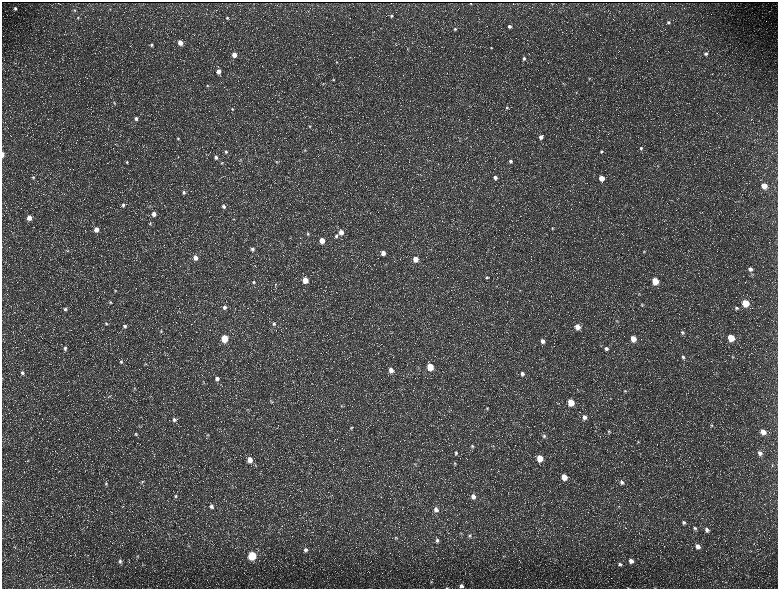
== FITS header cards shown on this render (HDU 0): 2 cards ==
NAXIS1  =                 1552 / length of data axis 1
NAXIS2  =                 1173 / length of data axis 2

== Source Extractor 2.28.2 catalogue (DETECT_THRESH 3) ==
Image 1552 x 1173 px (HDU 0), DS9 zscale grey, zoomed out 1/2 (1 PNG px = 2 x 2 image px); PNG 780 x 591 px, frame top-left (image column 1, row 1173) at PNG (2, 2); no overlay
Background 239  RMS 11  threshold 33.4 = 3 sigma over >= 5 px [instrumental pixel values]
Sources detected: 205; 34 cannot appear on this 1/2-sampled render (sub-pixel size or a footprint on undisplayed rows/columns) and are not listed; the other 171 listed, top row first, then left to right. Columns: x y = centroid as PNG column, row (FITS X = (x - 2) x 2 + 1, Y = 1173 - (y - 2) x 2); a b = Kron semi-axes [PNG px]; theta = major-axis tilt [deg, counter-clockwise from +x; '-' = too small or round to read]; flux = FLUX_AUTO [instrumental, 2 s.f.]
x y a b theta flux
471 4 2 2 - 730
15 8 4 4 - 4700
110 9 3 3 - 1300
75 10 4 4 - 2600
586 14 3 2 - 1200
391 16 4 4 - 2900
78 17 4 3 - 2400
227 18 4 3 - 3000
668 22 4 4 - 3300
509 26 4 4 - 6200
455 29 4 3 - 3000
180 43 4 4 - 22000
151 45 4 4 - 4300
491 48 4 3 - 1900
408 49 4 2 - 1200
706 54 5 5 - 4900
234 55 4 4 - 22000
524 58 4 4 - 4700
337 62 4 3 - 1900
218 71 4 4 - 15000
589 78 4 3 - 1600
333 80 3 3 - 1700
563 84 5 3 - 1700
207 86 4 3 - 2300
576 92 4 3 - 1400
114 103 5 3 - 2400
507 108 4 4 - 3100
232 109 4 3 - 2600
136 119 5 4 - 6000
310 126 4 4 - 2100
541 137 4 4 - 10000
178 139 4 4 - 3000
641 148 4 4 - 3700
305 150 4 4 - 2300
601 151 4 4 - 3500
226 152 5 5 - 4500
2 155 4 2 - 11000
216 157 5 4 - 5900
240 159 3 3 - 1600
299 160 3 2 - 1100
510 161 4 4 - 5200
127 162 4 4 - 2600
277 162 4 4 - 2500
222 163 4 4 - 3000
658 166 3 3 - 1500
33 177 5 4 - 2600
495 177 4 4 - 8000
602 178 4 4 - 31000
764 186 4 4 - 36000
184 192 4 4 - 4700
123 205 4 4 - 4100
224 207 5 5 - 6700
154 214 5 4 - 12000
29 218 4 4 - 20000
234 219 4 3 - 1600
150 223 4 4 - 2200
552 228 5 3 - 2800
96 229 4 4 - 17000
341 232 4 4 - 19000
308 234 4 4 - 2900
336 236 5 4 - 4600
322 241 4 4 - 30000
300 243 3 2 - 1200
253 249 5 4 - 6200
68 251 3 2 - 1200
644 252 4 4 - 2400
383 253 4 4 - 15000
342 255 3 2 - 1100
195 258 5 4 - 15000
415 259 4 4 - 28000
254 265 4 2 - 1100
750 269 6 5 - 8600
487 277 4 4 - 3100
305 280 4 4 - 39000
655 281 4 4 - 64000
254 282 5 4 - 4000
275 284 4 4 - 2200
520 290 4 3 - 2000
115 291 4 3 - 2000
639 294 4 3 - 1800
111 302 4 3 - 2100
745 303 5 4 - 86000
642 305 4 3 - 1900
224 307 5 4 - 7200
736 308 5 4 - 4100
65 309 4 4 - 4100
617 321 4 3 - 2000
106 324 4 4 - 2500
274 324 5 5 - 5200
125 326 5 4 - 4800
578 327 4 4 - 22000
161 331 4 4 - 2400
683 333 5 4 - 3200
224 338 4 4 - 89000
731 338 5 4 - 72000
633 339 4 4 - 30000
543 341 5 4 - 9700
65 348 4 4 - 5200
606 349 4 4 - 6100
683 357 5 5 - 5400
733 357 4 3 - 1900
121 362 5 4 - 3400
146 364 5 3 - 1700
430 367 4 4 - 61000
391 370 5 4 - 15000
22 373 5 4 - 4400
522 374 5 4 - 7400
217 379 5 4 - 8400
203 382 4 3 - 1700
134 388 4 3 - 2000
413 390 2 1 - 490
625 391 4 4 - 2600
271 401 5 3 - 2500
571 403 5 4 - 50000
341 406 4 4 - 2500
487 408 5 4 - 2600
248 409 3 3 - 1800
584 417 5 4 - 9600
174 420 5 5 - 6100
712 426 5 4 - 3200
351 428 4 4 - 2700
595 431 3 2 - 960
609 432 5 5 - 3600
763 432 5 4 - 21000
136 434 4 4 - 2700
207 435 4 3 - 2200
544 436 5 4 - 4000
638 442 5 4 - 2400
472 446 5 4 - 4400
493 446 3 3 - 1700
456 453 6 5 - 4600
760 453 6 5 - 9000
540 458 5 4 - 50000
250 460 5 4 - 23000
28 461 4 3 - 1700
415 464 5 4 - 2700
455 464 5 4 - 3100
772 465 4 3 - 1600
564 477 5 4 - 31000
142 482 4 4 - 2400
622 482 6 5 - 7100
106 484 5 4 - 3500
232 486 3 3 - 1600
176 496 5 4 - 3500
473 496 5 4 - 12000
640 504 3 2 - 1300
211 506 5 5 - 7400
618 507 4 4 - 2200
436 509 6 5 - 10000
684 522 5 5 - 4900
695 528 5 4 - 4800
707 530 6 5 - 7600
470 536 5 4 - 3500
396 538 4 4 - 2500
437 540 5 4 - 5300
189 546 4 3 - 2100
697 546 6 5 - 11000
15 547 5 3 - 2300
306 550 6 6 - 7900
137 556 5 3 - 1900
252 556 5 4 - 160000
503 556 3 2 - 1400
120 561 6 4 -58 5900
631 561 6 5 - 14000
620 564 6 5 - 5600
143 565 3 2 - 1300
431 582 4 4 - 2200
461 586 5 4 - 7400
447 588 4 2 - 1600
628 588 4 2 - 1200
655 588 4 2 - 1100
At the frame edge (FLAGS 8, measured only in part): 5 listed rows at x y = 2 155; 461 586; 447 588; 628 588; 655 588
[34 sub-pixel or undisplayed-footprint detections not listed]